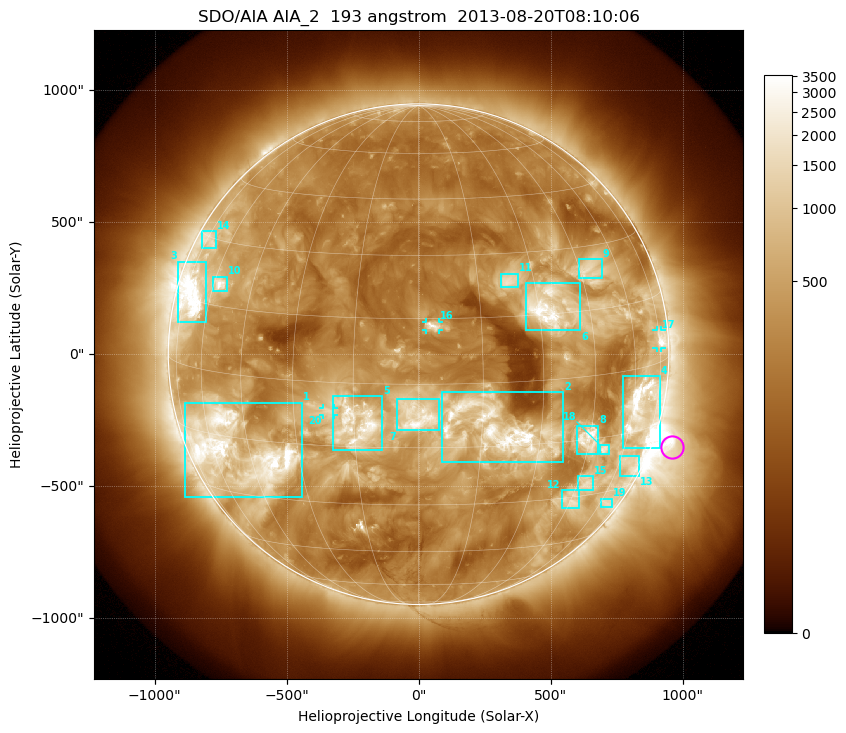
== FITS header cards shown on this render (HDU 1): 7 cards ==
TELESCOP= 'SDO/AIA'
INSTRUME= 'AIA_2'
WAVELNTH=                  193
WAVEUNIT= 'angstrom'
DATE-OBS= '2013-08-20T08:10:06.84'
CTYPE1  = 'HPLN-TAN'
CTYPE2  = 'HPLT-TAN'

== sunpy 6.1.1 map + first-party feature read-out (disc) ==
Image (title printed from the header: SDO/AIA AIA_2  193 angstrom  2013-08-20T08:10:06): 1024 x 1024 px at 2.4 arcsec/px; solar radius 948 arcsec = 395 px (full disc in frame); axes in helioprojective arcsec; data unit not stated in the header (colour bar unlabelled)
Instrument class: DISC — disc imager (sunpy class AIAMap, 193 A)
Bright regions (active regions / flare kernels): reference = the median radial profile (limb darkening/brightening removed); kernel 9 px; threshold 5 sigma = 855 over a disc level ~297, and >= 1.15x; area >= 12 px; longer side >= 9 px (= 22 arcsec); searched inside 0.97 R_sun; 25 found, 20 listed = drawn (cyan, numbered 1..; 3 of them under ~33 arcsec drawn as corner ticks so the feature stays visible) (cap 20 boxes per figure: the strongest are kept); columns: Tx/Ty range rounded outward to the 5 arcsec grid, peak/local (2 s.f.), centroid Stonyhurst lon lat
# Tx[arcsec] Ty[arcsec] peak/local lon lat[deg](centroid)
1 -885..-440 -540..-185 12 -49 -18
2 85..550 -410..-145 16 +19 -11
3 -915..-805 120..350 20 -69 +16
4 770..915 -355..-85 14 +64 -9
5 -325..-135 -365..-155 11 -15 -9
6 405..615 90..270 12 +32 +17
7 -85..80 -290..-165 13 +0 -7
8 600..685 -380..-270 11 +45 -15
9 610..695 285..360 5.7 +48 +24
10 -780..-725 240..295 10 -58 +20
11 310..380 255..305 6.6 +23 +23
12 540..610 -585..-515 5.5 +45 -31
13 760..835 -460..-385 4.4 +66 -23
14 -820..-765 400..465 4.5 -72 +29
15 605..660 -515..-460 5.2 +49 -27
16 25..80 90..125 7.6 +3 +13
17 900..920 25..90 8.2 +75 +5
18 685..720 -380..-340 6.5 +51 -18
19 690..735 -580..-545 4.1 +64 -33
20 -365..-320 -230..-205 4.2 -21 -7
Off-limb structures (1.02-1.3 R_sun): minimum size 162 px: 3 found; the strongest spans PA ~215..290 deg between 1.02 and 1.3 R_sun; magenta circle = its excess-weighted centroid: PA ~250 deg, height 1.08 R_sun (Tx ~960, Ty ~-350 arcsec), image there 6.7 x the reference